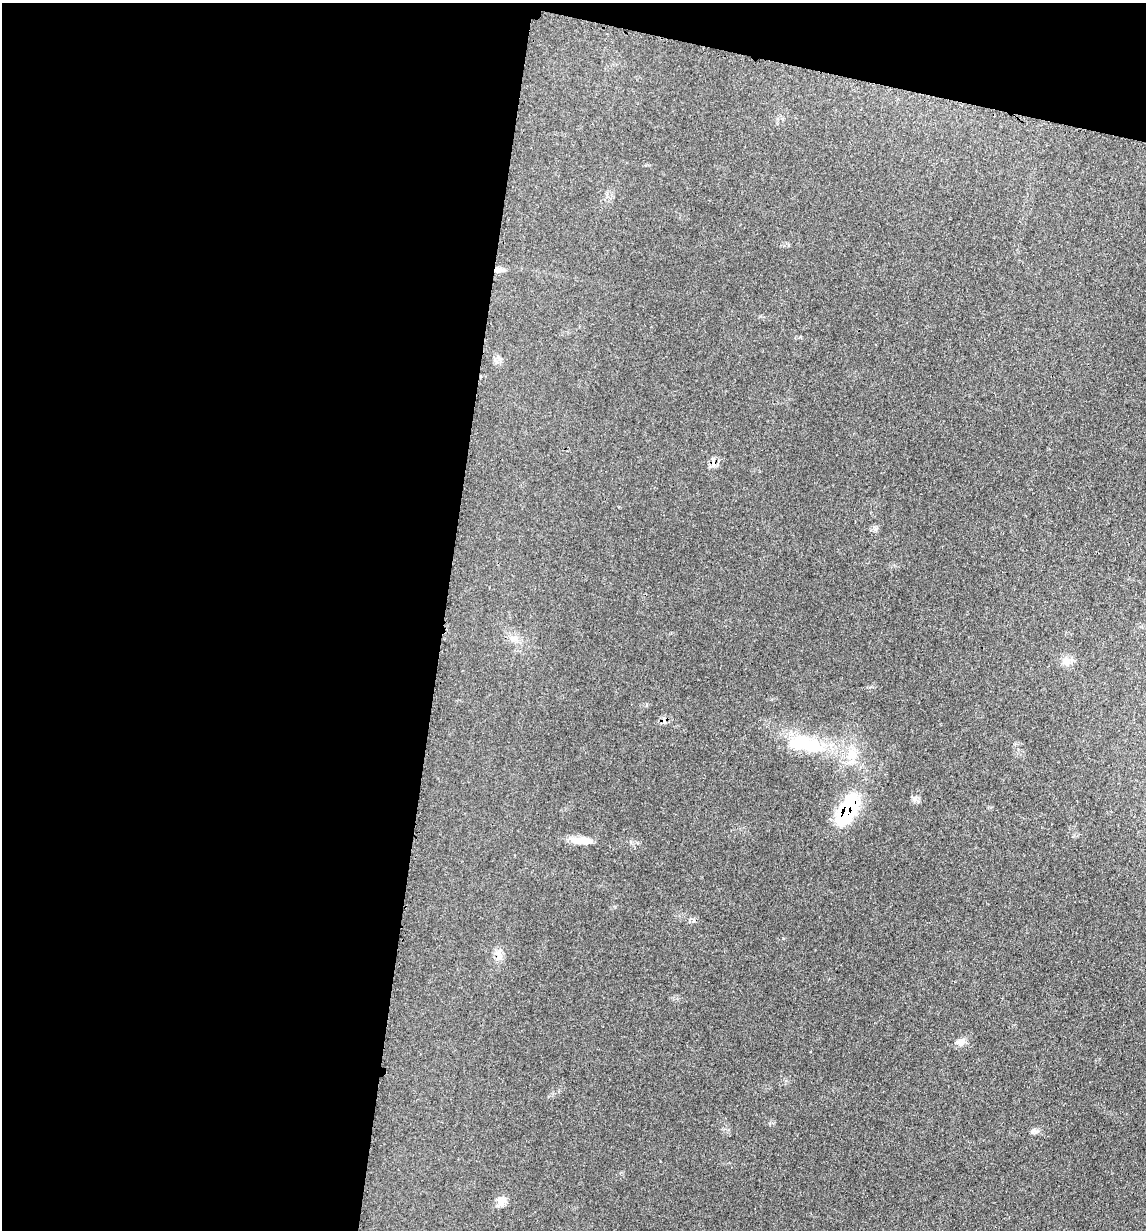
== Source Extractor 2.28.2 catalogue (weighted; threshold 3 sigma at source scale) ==
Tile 1 of 4 x 4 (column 1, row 1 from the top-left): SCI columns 248-1391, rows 3698-4925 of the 4948 x 4938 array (HDU 1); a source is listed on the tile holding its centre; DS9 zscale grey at full resolution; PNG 1148 x 1232 px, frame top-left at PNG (2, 3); no overlay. Shown black and unused: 42% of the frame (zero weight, under 3 of 4 exposures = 2% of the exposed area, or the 3 px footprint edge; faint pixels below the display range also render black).
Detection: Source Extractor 2.28.2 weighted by HDU 2 'WHT'; one run over the whole footprint, this tile lists its part. Background 0.0527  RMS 0.0059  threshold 0.0265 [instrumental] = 3 sigma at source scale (4.5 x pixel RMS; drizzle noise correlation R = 1.50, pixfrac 1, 0.05/0.05 arcsec/px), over >= 5 px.
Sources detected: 12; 3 cosmic-ray / hot-pixel residue — not listed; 1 inside a brighter listed object's ellipse — not listed separately; the other 8 listed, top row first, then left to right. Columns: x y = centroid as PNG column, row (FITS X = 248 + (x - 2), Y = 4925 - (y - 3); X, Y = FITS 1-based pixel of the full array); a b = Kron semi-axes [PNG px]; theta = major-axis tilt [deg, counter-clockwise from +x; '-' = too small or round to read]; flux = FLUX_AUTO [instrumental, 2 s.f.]
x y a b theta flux
498 270 14 5 -2 3
1066 661 14 7 11 3.4
804 744 51 20 -16 36
914 799 9 5 60 1.7
848 809 38 17 61 44
585 841 17 11 -5 6.1
961 1042 12 8 12 3.4
501 1201 14 10 -64 3.9
Overlapping masked pixels (flux is a lower limit): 2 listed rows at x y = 498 270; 848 809